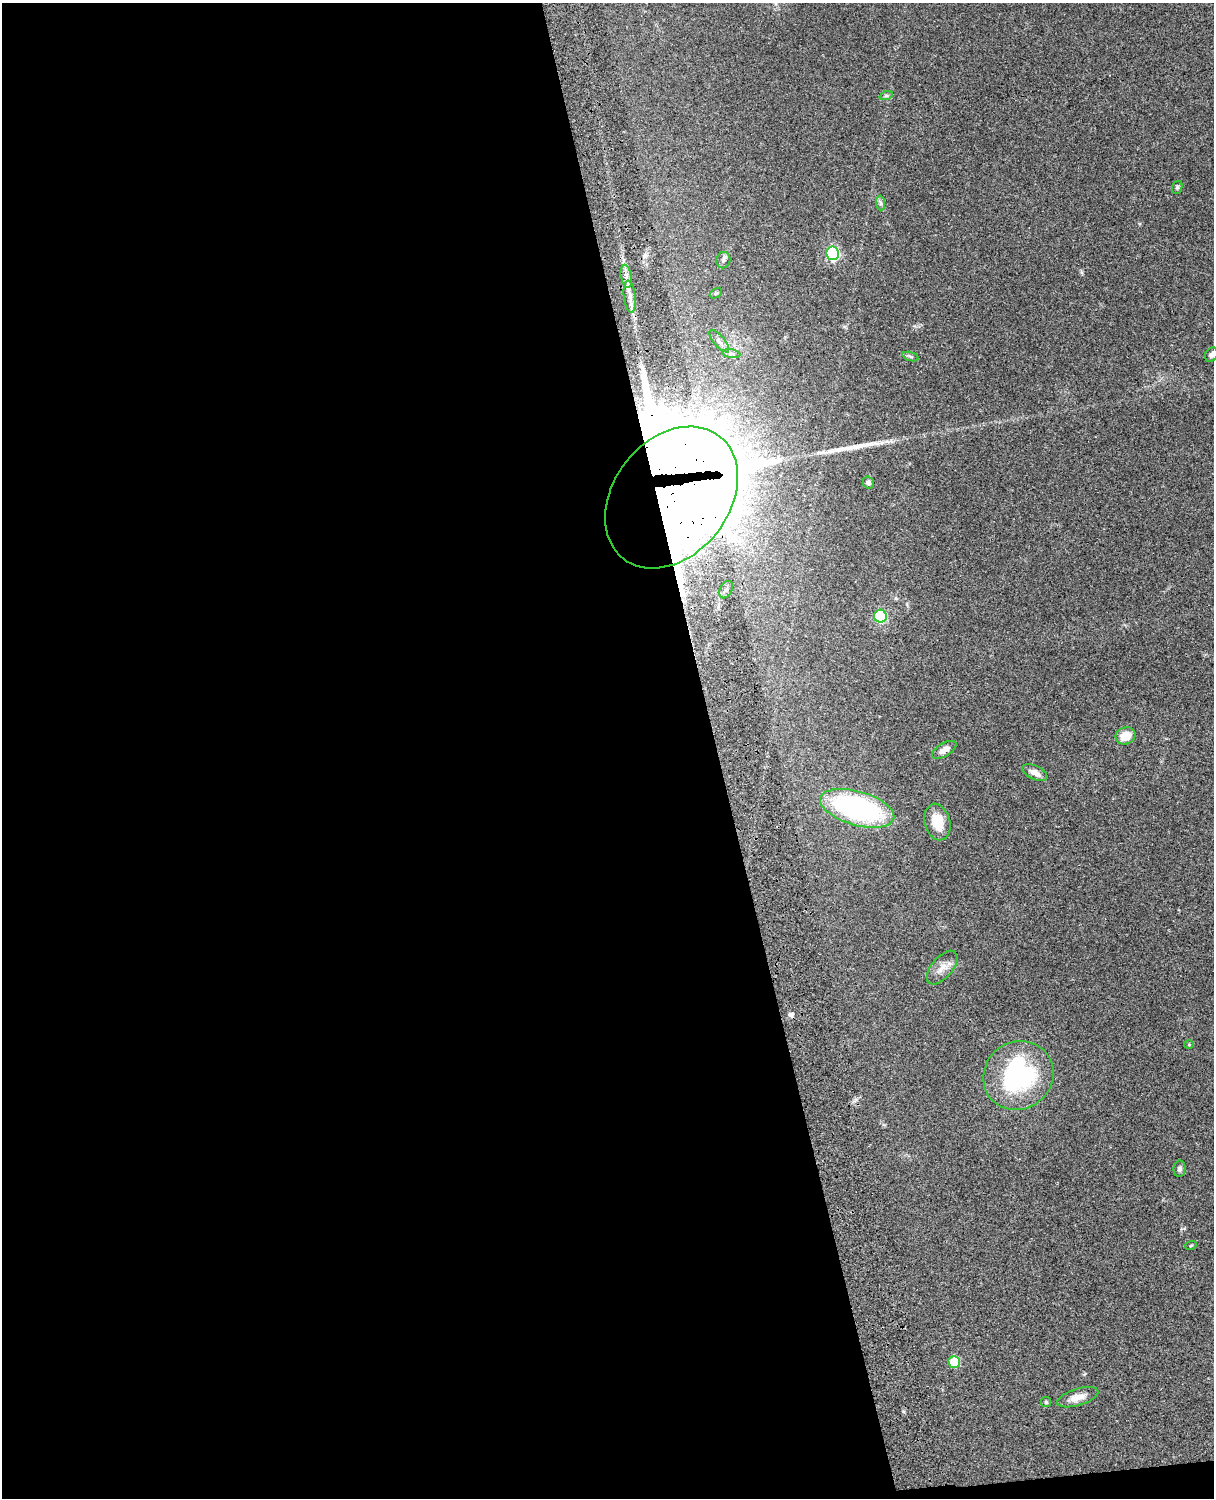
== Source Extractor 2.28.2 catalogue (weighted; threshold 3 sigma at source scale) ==
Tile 9 of 4 x 3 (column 1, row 3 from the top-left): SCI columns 122-1333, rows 277-1772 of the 5088 x 4928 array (HDU 1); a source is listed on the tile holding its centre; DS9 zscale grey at full resolution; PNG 1216 x 1500 px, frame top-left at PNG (2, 3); each listed source drawn as its Kron ellipse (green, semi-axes under 4 px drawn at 4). Shown black and unused: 60% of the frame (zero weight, under 3 of 4 exposures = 6% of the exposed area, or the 3 px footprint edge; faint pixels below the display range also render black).
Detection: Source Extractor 2.28.2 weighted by HDU 2 'WHT'; one run over the whole footprint, this tile lists its part. Background 0.0975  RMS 0.0063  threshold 0.0285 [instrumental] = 3 sigma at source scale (4.5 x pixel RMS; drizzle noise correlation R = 1.50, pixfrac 1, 0.05/0.05 arcsec/px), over >= 5 px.
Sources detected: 33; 2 inside a brighter object's white glare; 1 cosmic-ray / hot-pixel residue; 1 long thin detection or spike segment (spike, bleed or trail) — neither listed nor drawn; the other 29 listed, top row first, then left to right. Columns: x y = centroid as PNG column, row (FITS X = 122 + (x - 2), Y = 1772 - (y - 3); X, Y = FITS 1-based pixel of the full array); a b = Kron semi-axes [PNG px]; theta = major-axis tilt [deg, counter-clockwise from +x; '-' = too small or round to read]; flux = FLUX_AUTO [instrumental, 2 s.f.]
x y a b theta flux
886 96 7 4 19 0.99
1177 187 7 5 70 1
880 203 7 4 -89 1.3
833 253 7 6 - 82
723 260 8 7 - 1.8
626 276 12 5 -79 2.9
716 293 7 3 36 0.76
630 296 16 5 -84 3.9
719 341 14 5 -50 2.6
731 354 9 4 -9 1.7
1211 355 7 6 - 1.8
911 357 8 3 -19 1.1
868 482 6 5 - 1.9
671 497 78 58 52 3000
726 590 9 6 63 2.5
880 616 6 6 - 40
1125 736 10 8 21 9.3
944 750 13 6 31 3.8
1035 773 13 6 -26 4.1
857 808 38 17 -16 110
937 822 18 12 -76 13
942 968 20 10 49 5.8
1189 1045 5 3 - 0.54
1018 1075 36 33 38 82
1179 1169 8 6 81 1.8
1191 1245 6 3 20 0.52
954 1362 6 5 - 24
1078 1397 21 8 17 7
1046 1402 5 5 - 0.84
Overlapping masked pixels (flux is a lower limit): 1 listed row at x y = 671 497